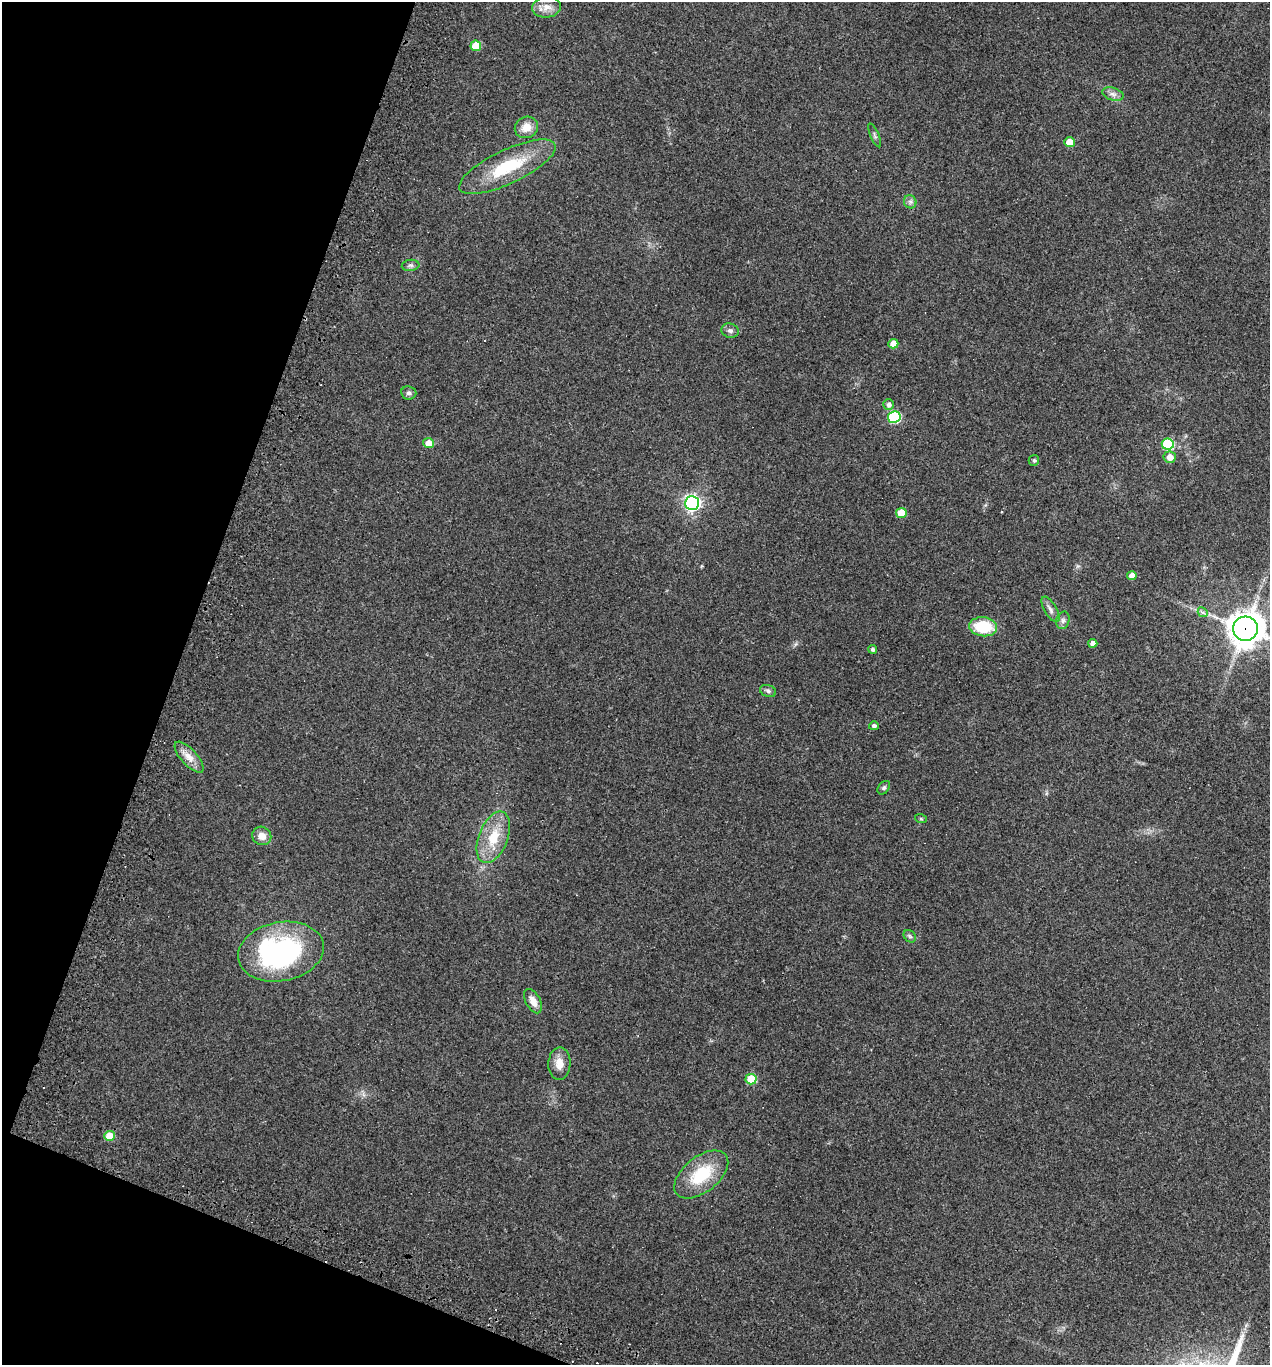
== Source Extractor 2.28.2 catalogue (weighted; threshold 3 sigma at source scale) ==
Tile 9 of 4 x 4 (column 1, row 3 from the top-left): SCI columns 133-1400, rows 1381-2743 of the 5526 x 5510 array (HDU 1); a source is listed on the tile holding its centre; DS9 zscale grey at full resolution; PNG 1272 x 1367 px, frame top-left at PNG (2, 2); each listed source drawn as its Kron ellipse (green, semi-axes under 4 px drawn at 4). Shown black and unused: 18% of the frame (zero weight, under 3 of 4 exposures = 4% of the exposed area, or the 3 px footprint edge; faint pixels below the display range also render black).
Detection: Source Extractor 2.28.2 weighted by HDU 2 'WHT'; one run over the whole footprint, this tile lists its part. Background 0.0797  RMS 0.0055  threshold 0.0248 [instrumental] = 3 sigma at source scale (4.5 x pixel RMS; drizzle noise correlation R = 1.50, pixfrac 1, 0.05/0.05 arcsec/px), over >= 5 px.
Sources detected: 44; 2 cosmic-ray / hot-pixel residue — neither listed nor drawn; the other 42 listed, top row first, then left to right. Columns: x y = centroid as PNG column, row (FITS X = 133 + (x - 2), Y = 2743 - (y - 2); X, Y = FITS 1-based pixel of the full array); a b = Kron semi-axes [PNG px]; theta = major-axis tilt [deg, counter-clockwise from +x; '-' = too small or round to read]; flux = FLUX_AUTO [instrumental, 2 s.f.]
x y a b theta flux
547 7 14 10 7 4.7
476 46 5 5 - 16
1113 94 11 6 -16 2.3
526 127 12 10 28 5.9
875 135 13 3 -66 1.1
1069 142 5 5 - 8.4
507 167 53 17 25 30
910 202 7 6 - 1.6
411 265 9 5 5 1.3
730 331 9 7 -17 2
893 344 5 4 - 5
409 393 8 6 -6 1.6
889 404 5 5 - 1.9
894 417 6 6 - 52
429 443 5 5 - 5.2
1168 444 6 5 - 36
1170 457 6 5 - 5.2
1034 460 5 5 - 0.93
692 503 7 7 - 170
901 513 5 5 - 10
1132 576 5 4 - 4.5
1050 609 14 6 -60 2.4
1203 612 5 3 - 0.89
1063 620 9 6 75 1.8
983 627 14 9 -7 20
1245 629 12 12 - 960
1093 643 4 4 - 2.9
873 649 4 4 - 1.3
768 691 8 6 -18 1.4
874 726 5 4 - 1.3
189 757 19 8 -47 5.6
884 788 7 5 51 1.1
921 819 6 4 -19 0.65
262 836 10 9 - 4.6
493 837 27 14 69 16
910 936 7 5 -45 1.1
281 952 43 29 11 96
533 1001 13 7 -61 4.6
559 1064 16 11 88 6.1
751 1079 5 5 - 17
109 1136 5 5 - 14
701 1174 31 17 38 24
Overlapping masked pixels (flux is a lower limit): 1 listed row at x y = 1245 629
Isophote crosses this tile's border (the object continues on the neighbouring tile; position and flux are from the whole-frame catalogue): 1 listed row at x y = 1245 629